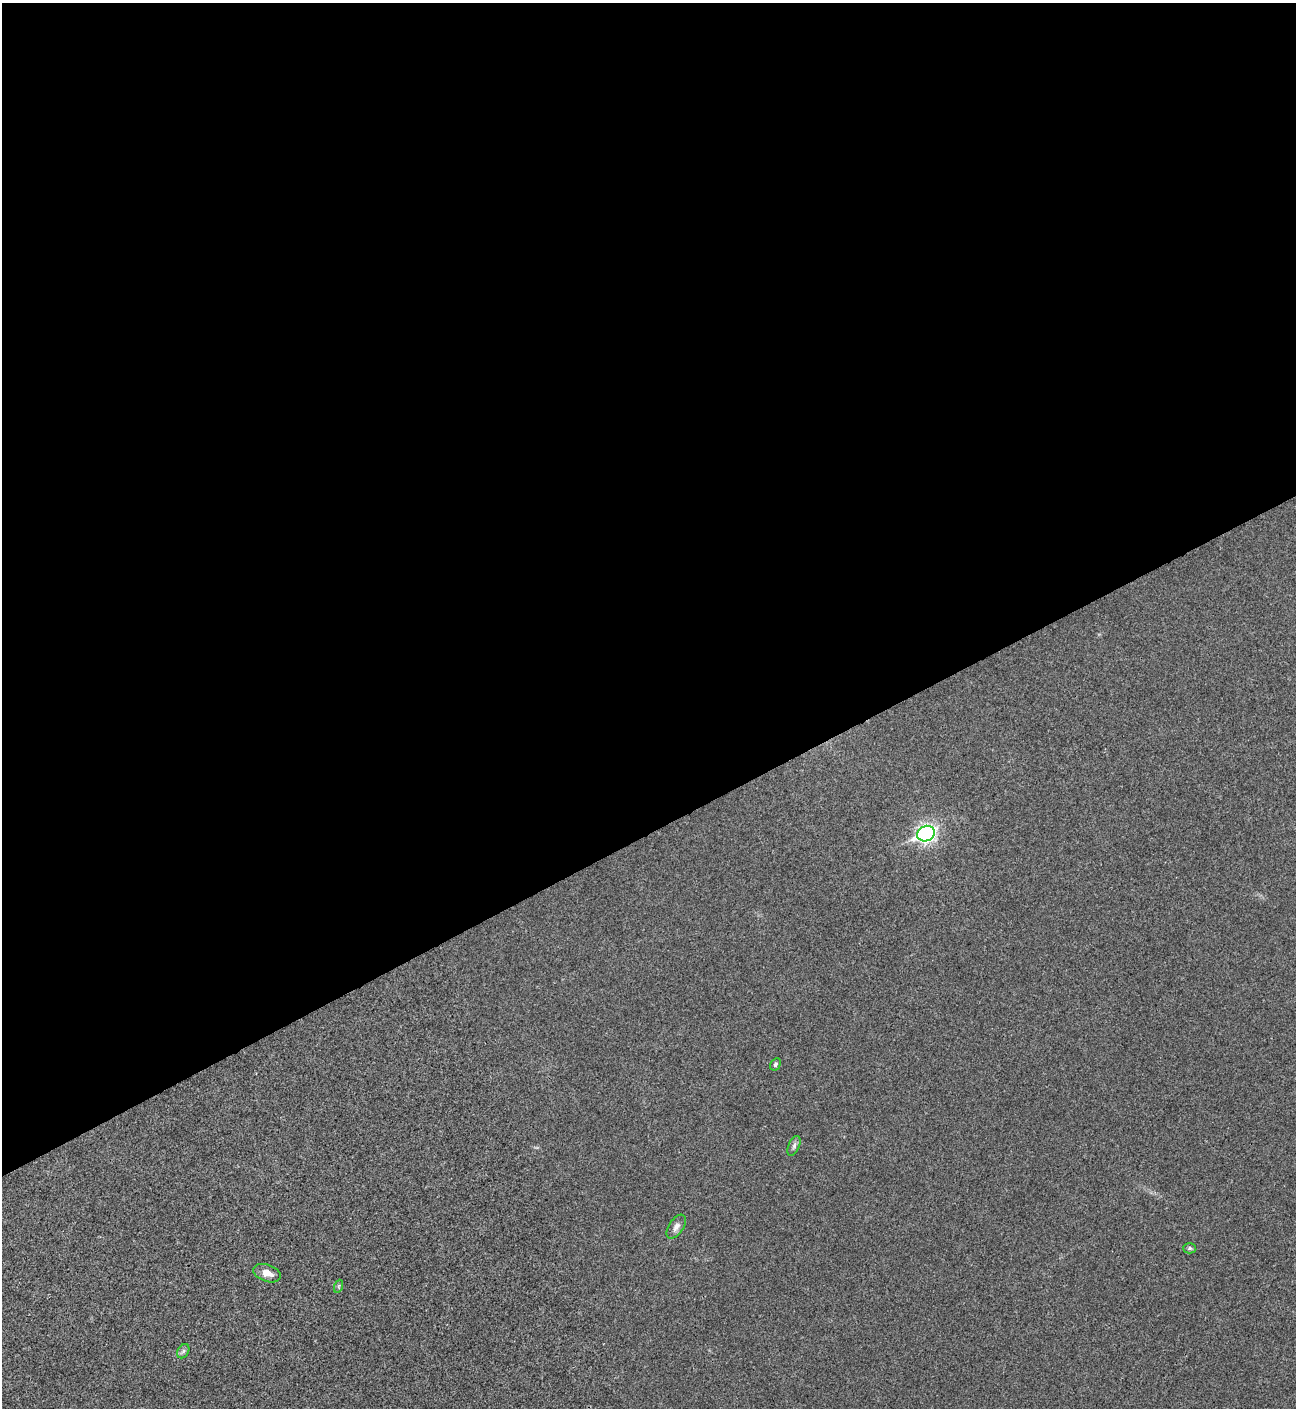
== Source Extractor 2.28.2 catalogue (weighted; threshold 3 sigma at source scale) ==
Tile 2 of 4 x 4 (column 2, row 1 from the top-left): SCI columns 1582-2875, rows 4220-5625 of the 5618 x 5630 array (HDU 1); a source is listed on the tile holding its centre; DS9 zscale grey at full resolution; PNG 1298 x 1410 px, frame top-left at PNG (2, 3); each listed source drawn as its Kron ellipse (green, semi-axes under 4 px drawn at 4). Shown black and unused: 59% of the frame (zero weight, under 3 of 4 exposures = <1% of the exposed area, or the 3 px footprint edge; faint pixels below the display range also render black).
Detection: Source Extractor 2.28.2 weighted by HDU 2 'WHT'; one run over the whole footprint, this tile lists its part. Background 0.0194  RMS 0.0056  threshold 0.025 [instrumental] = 3 sigma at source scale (4.5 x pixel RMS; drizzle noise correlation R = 1.50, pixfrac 1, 0.05/0.05 arcsec/px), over >= 5 px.
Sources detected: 8; all 8 listed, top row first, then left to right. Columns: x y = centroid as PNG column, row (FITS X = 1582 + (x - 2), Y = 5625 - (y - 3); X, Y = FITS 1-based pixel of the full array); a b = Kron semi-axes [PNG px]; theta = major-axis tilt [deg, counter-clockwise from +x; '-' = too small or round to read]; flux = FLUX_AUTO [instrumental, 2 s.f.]
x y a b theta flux
926 834 9 7 26 190
775 1064 6 5 - 1.1
794 1146 10 5 66 1.7
676 1227 14 7 55 3
1190 1248 6 5 - 1.1
267 1273 14 8 -19 4.8
339 1286 6 4 71 0.8
183 1351 7 5 59 1.3